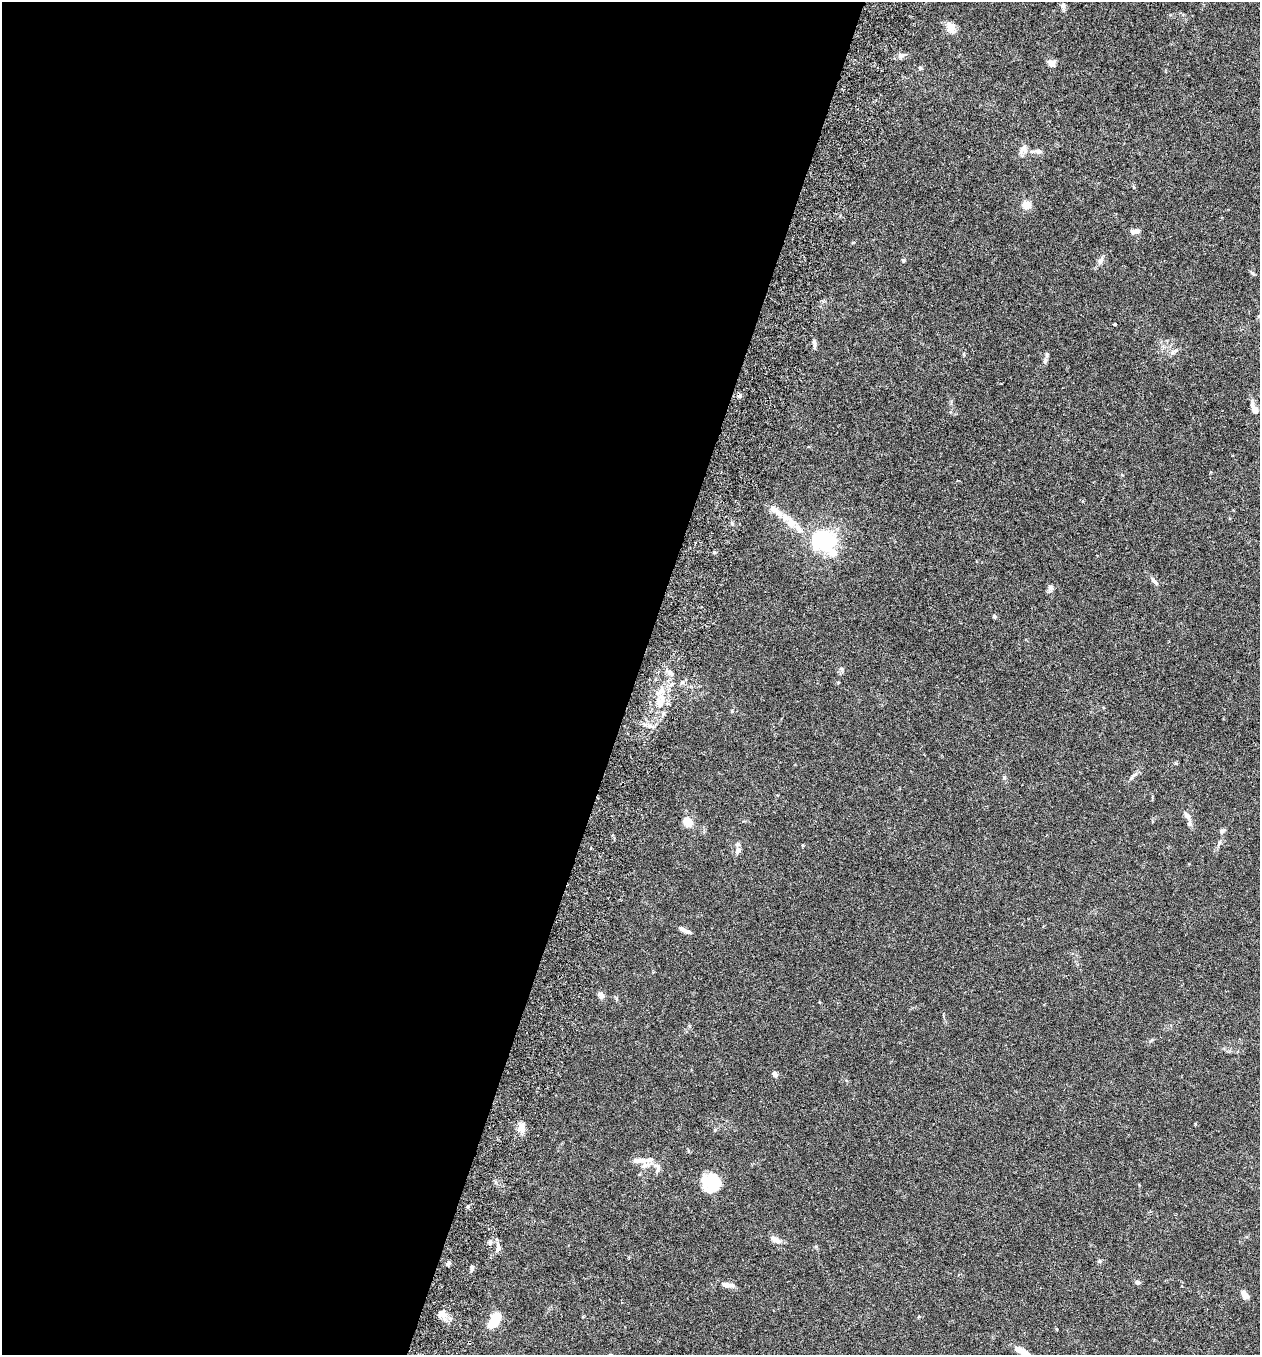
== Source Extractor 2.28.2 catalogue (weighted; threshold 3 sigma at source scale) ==
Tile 5 of 4 x 4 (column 1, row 2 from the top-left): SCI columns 193-1450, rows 2737-4089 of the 5546 x 5470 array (HDU 1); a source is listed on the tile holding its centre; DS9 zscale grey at full resolution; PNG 1262 x 1357 px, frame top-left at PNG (2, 2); no overlay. Shown black and unused: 50% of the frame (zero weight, under 3 of 6 exposures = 3% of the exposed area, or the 3 px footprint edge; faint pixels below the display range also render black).
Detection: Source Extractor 2.28.2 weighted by HDU 2 'WHT'; one run over the whole footprint, this tile lists its part. Background 0.0169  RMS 0.002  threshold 0.00799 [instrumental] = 3 sigma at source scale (4.09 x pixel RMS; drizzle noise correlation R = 1.36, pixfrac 0.8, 0.05/0.05 arcsec/px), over >= 5 px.
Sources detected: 65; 1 inside a brighter object's white glare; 1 cosmic-ray / hot-pixel residue — not listed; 8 inside a brighter listed object's ellipse — not listed separately; the other 55 listed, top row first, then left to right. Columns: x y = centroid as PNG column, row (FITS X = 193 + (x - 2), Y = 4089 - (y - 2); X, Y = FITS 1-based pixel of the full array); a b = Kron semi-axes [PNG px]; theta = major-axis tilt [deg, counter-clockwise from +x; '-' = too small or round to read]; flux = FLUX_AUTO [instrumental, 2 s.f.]
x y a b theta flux
1063 5 8 6 -81 0.52
951 28 16 10 -56 1.7
901 55 11 7 -1 0.73
1052 63 9 8 - 1.1
920 68 5 5 - 0.28
1023 149 12 9 66 1.1
1038 151 8 6 -5 0.79
1134 187 6 3 -70 0.19
1026 205 9 8 - 1.7
1135 231 12 6 2 0.8
903 260 5 4 - 0.24
1100 261 9 7 58 0.79
1252 273 8 3 -45 0.26
1115 324 3 3 - 0.74
814 344 14 4 -86 0.51
1172 352 8 6 21 0.58
1045 360 10 5 64 0.51
1255 410 10 7 -60 0.89
786 517 15 10 -30 1.8
799 529 16 7 -46 1.3
823 540 14 12 6 29
1154 581 13 5 -44 0.62
1050 587 7 7 - 0.55
994 616 6 4 -53 0.25
841 669 6 4 -2 0.28
682 682 6 5 - 0.37
662 698 18 12 23 2.9
732 711 6 3 72 0.18
1135 774 11 4 40 0.55
1187 816 12 6 -55 0.77
688 822 10 8 -43 2.6
1222 831 8 5 30 0.35
803 845 5 3 - 0.15
738 850 9 7 65 0.83
682 929 8 5 -35 0.6
601 995 9 7 -48 0.69
1151 1040 6 4 69 0.22
775 1074 7 5 -48 0.7
521 1128 13 9 -89 1.4
638 1160 21 7 1 1.4
658 1170 9 6 57 0.58
711 1181 17 15 -28 7.3
776 1240 14 7 -27 1.2
498 1248 12 6 -88 0.73
1099 1261 6 5 - 0.28
448 1263 6 5 - 0.36
472 1268 7 5 79 0.44
958 1275 4 3 - 0.16
1138 1282 7 5 -2 0.38
727 1285 17 6 -7 1.2
1244 1295 10 6 -49 1.2
441 1314 11 9 3 1.3
919 1316 5 3 - 0.18
494 1321 16 9 57 4.5
1020 1350 18 6 -27 2.1
Isophote crosses this tile's border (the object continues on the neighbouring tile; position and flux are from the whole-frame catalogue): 1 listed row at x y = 1020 1350
Unlisted compact peaks at least as high as the median listed source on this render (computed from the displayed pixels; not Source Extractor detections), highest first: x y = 1219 843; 1004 777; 732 524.